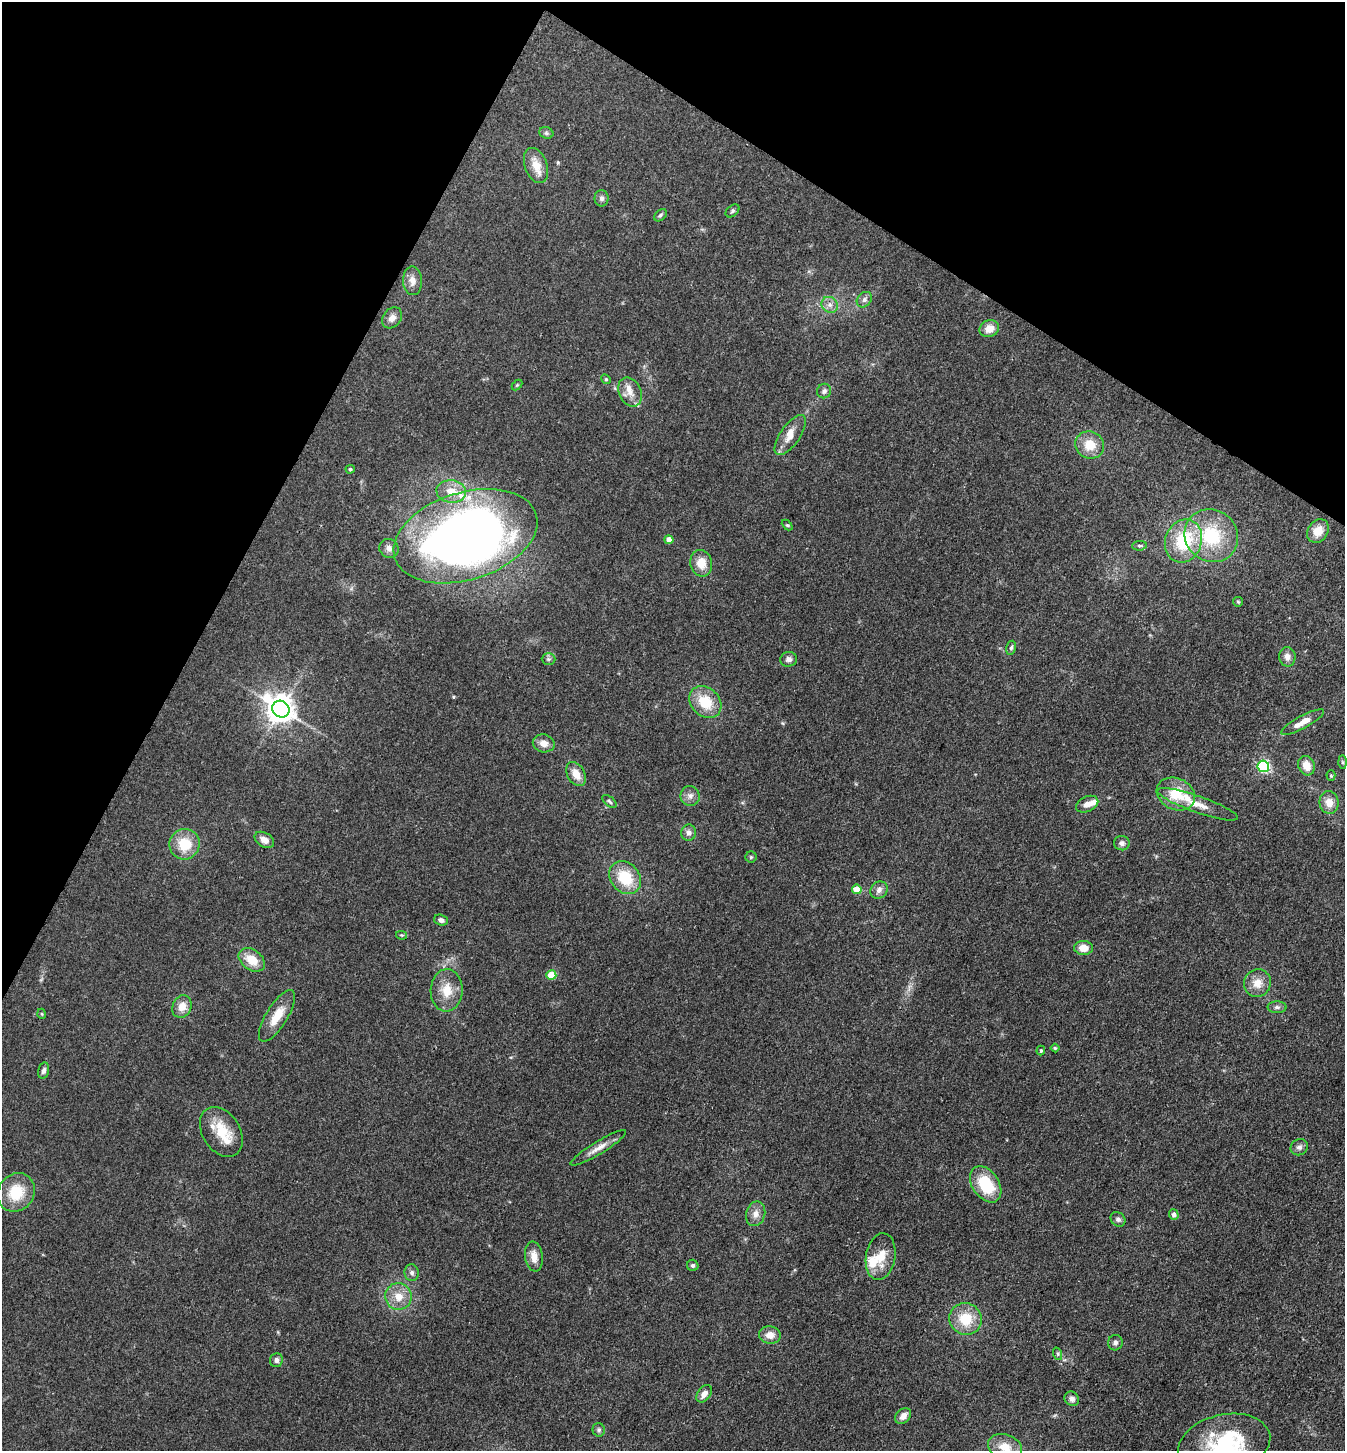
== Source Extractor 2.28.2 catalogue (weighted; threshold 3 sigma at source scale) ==
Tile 2 of 4 x 4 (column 2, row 1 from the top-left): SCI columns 1631-2973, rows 4351-5799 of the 5807 x 5801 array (HDU 1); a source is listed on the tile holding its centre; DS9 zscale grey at full resolution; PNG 1347 x 1453 px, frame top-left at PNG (2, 2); each listed source drawn as its Kron ellipse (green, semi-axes under 4 px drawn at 4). Shown black and unused: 25% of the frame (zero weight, under 3 of 4 exposures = <1% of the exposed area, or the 3 px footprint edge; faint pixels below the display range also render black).
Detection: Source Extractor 2.28.2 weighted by HDU 2 'WHT'; one run over the whole footprint, this tile lists its part. Background 0.0739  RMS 0.0061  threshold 0.0276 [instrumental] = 3 sigma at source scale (4.5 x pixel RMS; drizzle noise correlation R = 1.50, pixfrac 1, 0.05/0.05 arcsec/px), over >= 5 px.
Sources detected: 102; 9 inside a brighter listed object's ellipse — not listed separately; the other 93 listed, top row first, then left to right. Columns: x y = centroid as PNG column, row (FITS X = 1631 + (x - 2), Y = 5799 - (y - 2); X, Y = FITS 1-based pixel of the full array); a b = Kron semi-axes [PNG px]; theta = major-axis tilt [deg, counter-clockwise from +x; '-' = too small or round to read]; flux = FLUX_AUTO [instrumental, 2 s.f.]
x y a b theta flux
546 133 7 5 -22 1.4
536 165 18 11 -70 9
602 198 8 7 - 2
733 211 8 5 41 1.2
660 215 7 5 42 1.1
412 281 14 9 -88 4.9
864 300 8 6 47 2.1
830 305 8 7 - 3.1
392 318 11 9 52 4.2
989 329 10 8 23 6.4
606 379 5 4 - 0.78
517 385 6 4 45 0.69
824 391 7 6 - 2
630 392 15 11 -65 6.2
790 435 23 9 55 7.3
1090 445 14 13 - 12
350 469 4 4 - 1.1
451 491 15 11 -6 9.4
787 525 6 4 -44 0.8
1318 531 12 10 55 8.8
465 536 74 43 17 510
1211 536 27 25 -38 38
669 540 4 4 - 5.6
1183 541 22 18 69 32
1139 546 7 4 4 1.1
389 548 10 9 - 3.6
701 563 13 11 -77 9.2
1238 602 5 4 - 0.67
1011 648 7 5 78 1.4
1287 657 10 8 -80 3.6
548 659 7 5 -1 1.3
789 659 8 7 - 2.6
705 702 18 14 -43 18
281 709 9 8 - 800
1303 722 24 6 28 7.7
544 743 11 9 -13 5
1343 762 6 4 -88 1
1263 766 6 5 - 95
1306 766 10 8 -65 7.7
576 774 13 8 -61 7.3
1331 776 5 4 - 0.73
1176 794 20 15 -24 18
690 796 10 9 - 3.2
609 801 8 4 -39 1.2
1329 802 11 9 -81 6.5
1087 804 12 7 25 5
1198 804 42 8 -19 11
689 833 8 7 - 2.9
264 840 10 7 -31 4.8
1122 843 8 7 - 2.2
185 844 15 15 - 17
751 857 5 5 - 0.94
625 878 18 14 -49 21
857 889 5 4 - 12
879 890 9 8 - 3
441 920 7 5 -19 2.2
401 935 5 4 - 0.7
1083 948 9 7 -1 7
252 960 14 10 -36 11
551 975 5 5 - 22
1257 983 14 13 - 7.9
447 990 21 16 87 12
182 1007 11 9 66 6.3
1277 1007 9 6 0 1.8
42 1014 5 3 - 0.57
277 1016 29 10 58 12
1055 1048 4 4 - 0.75
1041 1051 5 4 - 0.87
43 1071 8 5 74 2.1
221 1132 27 18 -58 18
1299 1147 9 8 - 2.5
598 1148 32 6 31 6.2
986 1184 20 13 -56 27
16 1192 20 17 53 19
756 1214 12 9 76 4.8
1174 1215 5 5 - 2.8
1118 1219 8 6 -42 2
534 1256 15 9 -82 6.2
881 1257 23 14 80 13
693 1265 6 5 - 1.4
412 1273 8 7 - 2.2
398 1296 13 13 - 9.1
965 1319 16 15 - 17
770 1335 11 8 -2 5.6
1115 1343 7 7 - 2.1
1058 1354 6 4 -72 1
276 1360 7 6 - 2.1
704 1394 10 6 52 4
1072 1399 8 6 -45 2.5
903 1416 9 6 44 3.7
599 1430 7 6 - 1.4
1224 1445 47 30 14 57
1005 1447 17 12 -18 9.8
Isophote crosses this tile's border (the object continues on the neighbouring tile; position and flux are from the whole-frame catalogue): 2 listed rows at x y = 1224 1445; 1005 1447